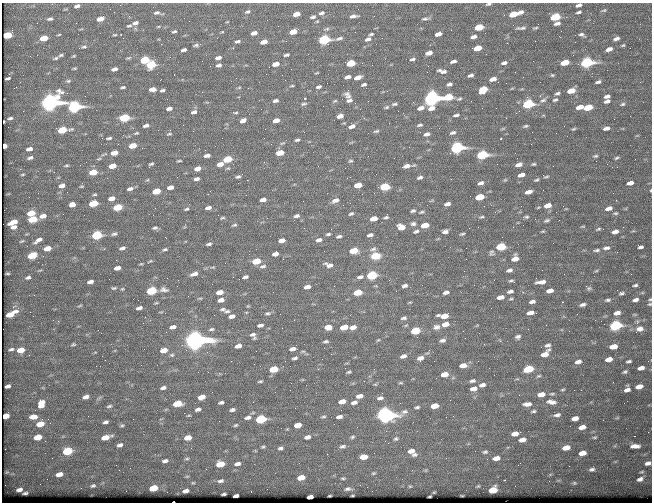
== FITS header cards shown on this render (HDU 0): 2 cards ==
NAXIS1  =                  650 / Width of table row in bytes
NAXIS2  =                  500 / Number of rows in table

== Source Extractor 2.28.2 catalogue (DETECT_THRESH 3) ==
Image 650 x 500 px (HDU 0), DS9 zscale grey, 1 PNG px = 1 image px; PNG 654 x 504 px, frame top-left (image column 1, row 500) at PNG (2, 3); no overlay
Background 367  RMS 1.4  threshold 4.06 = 3 sigma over >= 5 px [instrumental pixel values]
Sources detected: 478; all 478 listed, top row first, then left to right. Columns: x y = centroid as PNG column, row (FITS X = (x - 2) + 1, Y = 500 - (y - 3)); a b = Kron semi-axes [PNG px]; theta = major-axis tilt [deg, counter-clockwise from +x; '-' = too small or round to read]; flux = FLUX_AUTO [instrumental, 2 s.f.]
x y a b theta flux
488 4 4 3 - 130
579 5 5 3 - 260
77 6 9 5 19 330
604 10 7 5 18 150
114 12 2 2 - 66
247 12 8 5 25 220
520 12 5 3 - 310
579 12 5 2 - 160
157 13 12 7 -1 450
322 13 8 5 17 250
296 14 6 4 14 810
513 14 6 4 18 2200
504 15 2 2 - 69
129 16 5 5 - 150
353 16 10 4 10 350
374 16 2 2 - 47
313 17 8 5 19 270
555 17 7 4 17 4800
50 19 9 5 14 260
100 19 9 5 18 800
425 19 9 3 8 180
227 22 4 3 - 67
135 23 11 6 21 480
557 23 6 3 13 300
129 26 11 6 14 350
158 26 7 3 8 150
479 27 6 4 16 2900
522 28 7 2 4 180
174 31 8 5 22 220
561 31 2 2 - 37
222 32 5 3 - 94
293 32 6 4 15 1500
355 32 2 2 - 59
254 33 7 4 14 520
371 34 7 4 23 130
438 34 6 4 15 630
582 34 7 4 -18 190
8 35 6 4 17 3200
59 35 6 3 9 94
115 35 7 5 1 160
474 37 5 3 - 270
44 38 6 4 14 1700
339 38 11 5 16 280
616 38 8 5 22 370
368 39 8 5 21 350
324 40 7 5 13 10000
238 41 7 5 9 230
264 42 7 4 16 800
19 45 3 2 - 79
196 45 12 6 7 310
430 45 3 2 - 130
623 45 7 4 18 150
84 47 9 6 13 270
477 48 6 4 17 1700
609 49 8 5 18 500
184 50 7 4 13 270
429 53 6 4 18 660
61 55 7 4 14 180
286 55 7 5 12 220
74 56 5 4 - 110
55 58 8 4 20 180
128 58 10 5 18 210
218 58 8 5 15 410
412 59 7 4 11 180
144 60 7 4 13 3900
453 61 6 3 18 260
565 62 7 4 17 2200
586 62 7 5 13 15000
351 63 6 4 15 3300
504 63 5 3 - 250
276 64 7 5 12 830
151 65 7 5 19 4400
219 65 7 5 16 320
74 68 6 3 18 100
114 69 7 4 15 400
442 71 9 4 -12 350
515 72 3 2 - 72
316 73 6 3 25 96
266 74 2 2 - 120
471 75 5 3 - 230
552 75 4 4 - 79
348 77 7 4 16 380
358 77 7 4 19 710
8 78 5 2 - 140
493 79 6 4 14 610
68 81 8 5 9 190
598 82 6 4 17 220
449 84 5 3 - 240
364 85 7 4 20 220
292 86 6 3 8 130
123 87 6 4 13 160
239 87 6 4 2 130
319 87 8 5 16 270
152 89 8 5 5 600
162 90 7 4 14 200
483 90 7 5 33 2300
387 91 3 3 - 54
571 91 6 4 15 1200
557 93 5 3 - 140
347 95 13 9 -68 510
607 96 7 5 14 350
448 97 8 4 13 3600
305 98 3 3 - 190
431 98 7 6 - 45000
459 99 6 4 20 120
349 100 8 6 13 350
543 100 7 4 15 140
555 100 6 3 21 120
275 101 8 5 10 310
335 101 8 4 26 150
607 101 8 5 21 350
49 103 9 6 20 56000
304 104 9 4 10 230
394 104 8 4 6 180
528 104 7 4 15 9900
622 104 8 5 18 200
323 106 2 2 - 140
74 107 7 5 9 18000
387 107 7 5 17 160
580 107 6 4 14 790
169 108 7 5 13 380
420 108 8 5 15 520
588 108 7 4 15 2800
23 111 2 2 - 80
194 112 8 5 21 360
235 112 9 3 -1 170
456 115 6 3 8 180
340 116 7 5 15 580
10 118 4 3 - 140
124 118 7 4 11 4900
243 120 9 6 31 440
276 120 8 5 16 710
344 123 4 4 - 100
420 125 7 4 10 170
146 126 7 4 13 310
352 126 9 5 17 500
526 126 4 2 - 99
606 128 8 5 12 410
574 129 5 3 - 99
62 130 8 4 10 3100
376 131 8 4 12 180
136 133 8 4 18 150
453 133 7 4 19 210
169 134 8 4 17 150
427 134 7 4 17 330
637 136 6 4 19 94
108 138 9 4 3 230
297 140 7 4 14 200
282 143 9 4 26 200
271 144 4 3 - 66
4 146 4 3 - 680
133 146 6 4 13 1400
142 148 2 2 - 640
457 148 7 5 13 18000
29 149 6 3 16 390
114 153 6 4 14 850
280 153 7 4 11 1600
207 155 8 5 9 360
482 155 7 4 13 11000
368 156 2 2 - 47
595 156 7 4 10 140
30 158 5 3 - 170
617 158 7 4 19 160
227 159 6 4 13 3400
179 161 6 3 10 110
350 161 7 5 14 170
264 162 4 3 - 86
220 164 8 5 16 710
534 164 3 2 - 93
607 164 2 2 - 240
66 165 5 2 - 100
151 165 7 3 49 180
519 165 6 3 16 370
112 166 6 4 12 1200
406 166 8 5 14 580
345 168 2 2 - 55
197 169 7 4 19 650
93 172 6 4 13 1800
521 175 6 4 16 480
546 176 6 2 -13 92
238 177 8 5 13 220
350 177 2 2 - 44
420 177 6 4 17 240
197 179 6 4 5 270
147 180 5 3 - 90
537 180 4 3 - 100
481 183 5 3 - 270
630 183 7 4 15 490
62 185 5 4 - 400
358 185 6 4 14 1500
170 187 6 4 11 460
384 187 7 4 12 4200
130 189 8 5 13 310
651 190 4 2 - 81
156 191 6 4 14 1900
528 192 6 4 14 480
95 194 5 3 - 100
246 195 3 2 - 88
479 197 6 4 16 2600
112 198 6 4 14 560
263 200 6 4 15 540
335 200 9 5 21 540
93 203 6 4 12 2800
72 204 6 4 15 460
447 204 6 3 18 340
548 205 6 4 17 750
117 207 6 4 14 2600
208 208 8 5 13 350
609 208 8 5 14 520
187 209 7 4 4 150
413 211 6 4 16 170
422 212 5 3 - 120
31 213 6 4 14 1500
616 213 6 5 - 150
351 214 7 4 24 180
218 215 2 2 - 79
43 216 6 4 14 490
297 216 8 5 13 280
386 216 8 5 58 200
482 217 5 3 - 97
527 217 4 3 - 100
222 218 6 4 17 130
33 219 6 4 13 2900
374 219 6 4 15 950
547 220 5 3 - 130
13 222 8 4 23 950
413 224 7 6 - 230
234 225 7 4 16 150
425 225 6 4 15 1600
583 226 5 3 - 75
14 227 5 3 - 300
401 227 7 5 -9 910
623 227 2 2 - 250
155 228 6 4 16 170
304 228 3 2 - 73
598 229 7 4 25 130
416 231 7 4 21 180
445 232 5 4 - 280
615 232 7 4 17 460
114 234 7 4 20 180
328 234 7 4 8 180
462 234 4 2 - 110
97 235 7 5 13 5700
370 235 7 4 15 270
339 236 8 5 12 240
38 240 8 4 34 400
282 240 6 4 14 600
319 240 9 5 13 380
22 241 6 3 26 98
209 244 7 4 10 180
501 247 7 4 14 4400
640 247 5 3 - 230
47 248 6 4 12 1000
122 248 5 3 - 220
606 248 9 5 8 320
165 249 6 3 7 150
373 249 8 6 14 300
597 250 9 4 12 200
354 251 7 4 11 2500
617 252 2 2 - 45
275 254 7 4 16 400
32 255 7 5 17 2200
376 256 12 8 5 1200
515 259 6 5 - 590
150 261 6 3 34 83
256 261 6 4 13 2300
141 264 5 3 - 76
329 265 11 6 -14 550
263 266 10 5 8 240
117 268 6 4 13 490
509 270 5 3 - 190
596 271 6 3 19 91
7 273 4 3 - 150
194 274 9 4 17 420
371 275 7 5 14 6400
28 277 9 6 18 390
245 277 7 4 14 230
360 277 9 5 12 300
511 281 5 3 - 100
90 282 6 3 13 300
541 282 9 3 7 410
635 285 5 3 - 160
405 286 6 4 14 270
307 287 7 4 15 570
114 288 5 3 - 100
589 288 6 5 - 140
122 289 4 2 - 71
164 290 9 5 -5 290
151 291 7 4 14 5300
510 291 5 3 - 210
550 291 6 4 15 510
219 292 6 4 14 790
358 292 6 4 13 2200
446 292 6 3 12 290
621 293 7 5 4 200
188 296 2 2 - 37
500 297 6 4 13 470
200 298 6 3 -18 93
650 299 4 3 - 92
221 300 6 4 13 570
608 300 8 4 9 200
635 300 6 4 13 300
410 302 5 3 - 81
532 302 5 3 - 250
156 303 5 3 - 80
650 304 5 4 - 110
583 305 5 3 - 240
80 306 7 3 10 100
248 306 4 4 - 84
139 308 6 3 16 280
223 309 9 4 1 190
227 311 8 4 3 180
165 313 2 2 - 71
267 313 9 5 11 210
530 313 6 4 13 550
617 313 7 5 16 490
11 314 11 4 27 1500
232 316 6 4 16 380
444 316 8 4 1 1200
404 318 7 4 10 210
637 322 7 5 69 180
445 324 7 4 12 720
604 324 2 2 - 320
260 325 7 4 7 270
615 325 7 5 12 12000
173 327 6 4 14 430
328 327 8 6 9 840
344 327 6 4 14 1600
353 327 7 4 13 650
436 327 8 6 1 330
3 329 2 2 - 4.6
211 329 6 4 17 140
640 329 10 7 14 460
415 331 7 4 13 3400
253 335 9 7 -46 330
518 337 5 3 - 180
195 340 9 6 11 110000
378 340 6 4 43 100
443 340 6 4 8 230
326 341 6 4 10 180
73 344 8 5 19 190
548 345 5 3 - 180
238 346 6 4 17 480
613 346 6 4 11 1100
11 349 7 4 13 200
293 349 7 4 12 390
21 350 8 5 13 1200
164 350 6 4 13 970
256 351 2 2 - 42
95 352 5 3 - 92
331 354 2 2 - 190
545 354 8 4 34 860
29 355 3 3 - 57
172 355 5 4 - 120
403 356 7 4 16 300
295 358 6 4 17 190
420 358 7 5 23 460
609 359 6 4 12 680
478 361 3 2 - 140
629 361 5 3 - 170
578 362 6 4 20 370
141 365 2 2 - 75
463 365 6 4 8 650
641 368 6 4 15 440
273 369 6 4 13 2500
528 369 7 4 14 3600
208 372 3 2 - 75
349 372 5 3 - 130
625 372 5 3 - 150
444 374 6 4 11 1100
539 376 5 3 - 100
260 381 4 2 - 110
472 381 5 3 - 180
291 383 3 2 - 68
401 383 7 3 8 100
375 384 6 3 -18 98
482 385 6 4 15 320
8 386 5 4 - 260
639 386 6 4 14 670
163 388 5 3 - 240
473 389 6 4 10 520
563 390 6 3 9 99
574 390 2 2 - 50
627 390 6 5 - 380
541 394 7 4 11 770
552 394 7 3 7 130
359 396 7 4 11 500
86 397 8 5 15 440
201 397 6 4 16 900
380 398 7 4 11 260
342 401 6 4 12 710
221 402 5 3 - 180
253 402 2 2 - 63
354 402 7 4 15 330
551 402 13 6 -7 510
177 403 7 4 10 2300
41 404 10 7 72 1000
527 404 10 5 2 460
109 406 7 4 10 180
434 406 6 4 13 1200
417 407 5 3 - 150
198 409 5 3 - 230
232 410 5 3 - 190
533 411 7 4 12 160
184 413 3 2 - 70
189 415 5 3 - 74
385 415 9 7 -5 48000
557 415 9 5 12 300
6 416 5 4 - 970
453 416 2 2 - 60
33 417 9 5 2 760
324 417 6 3 1 120
339 417 6 3 12 300
247 418 6 4 13 280
575 418 6 4 15 590
42 419 2 2 - 160
133 419 2 2 - 140
261 419 7 5 13 7300
106 422 5 4 - 230
40 424 7 5 17 1400
122 425 6 4 6 140
236 425 4 2 - 93
298 425 6 4 13 870
582 427 7 4 13 650
386 431 2 2 - 410
515 434 6 4 13 620
38 437 7 5 14 1400
105 437 9 4 15 1100
307 437 6 4 16 330
352 437 4 3 - 120
594 437 6 3 8 100
188 438 6 4 12 890
396 439 5 4 - 130
522 440 7 5 11 600
120 445 6 5 - 290
342 446 6 3 11 170
635 446 9 4 2 510
263 447 5 3 - 97
280 448 4 3 - 160
566 448 7 5 14 880
67 451 7 5 14 4200
411 451 6 5 - 600
475 451 2 2 - 240
485 452 5 3 - 140
582 453 6 4 11 810
414 455 5 4 - 180
364 457 6 4 6 820
496 458 7 4 12 550
187 459 6 3 8 110
165 461 5 4 - 230
648 463 5 4 - 280
220 464 7 4 12 1700
237 464 5 3 - 280
569 466 2 2 - 41
592 469 7 4 10 220
7 472 3 2 - 90
59 474 8 5 11 700
301 478 6 4 13 990
343 478 4 2 - 82
640 479 5 4 - 280
504 480 2 2 - 49
220 481 5 3 - 180
193 483 4 3 - 72
574 483 5 4 - 110
93 486 7 5 15 190
478 486 4 4 - 80
153 488 6 4 13 2100
347 489 4 3 - 150
19 490 7 5 14 460
493 490 7 5 18 2100
186 491 5 4 - 350
25 493 6 3 12 200
224 494 4 2 - 140
236 496 5 3 - 180
329 496 3 2 - 63
310 497 5 3 - 420
429 497 3 2 - 71
173 502 2 2 - 160
At the frame edge (FLAGS 8, measured only in part): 7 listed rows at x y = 488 4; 579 5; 4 146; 651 190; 650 299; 650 304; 173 502